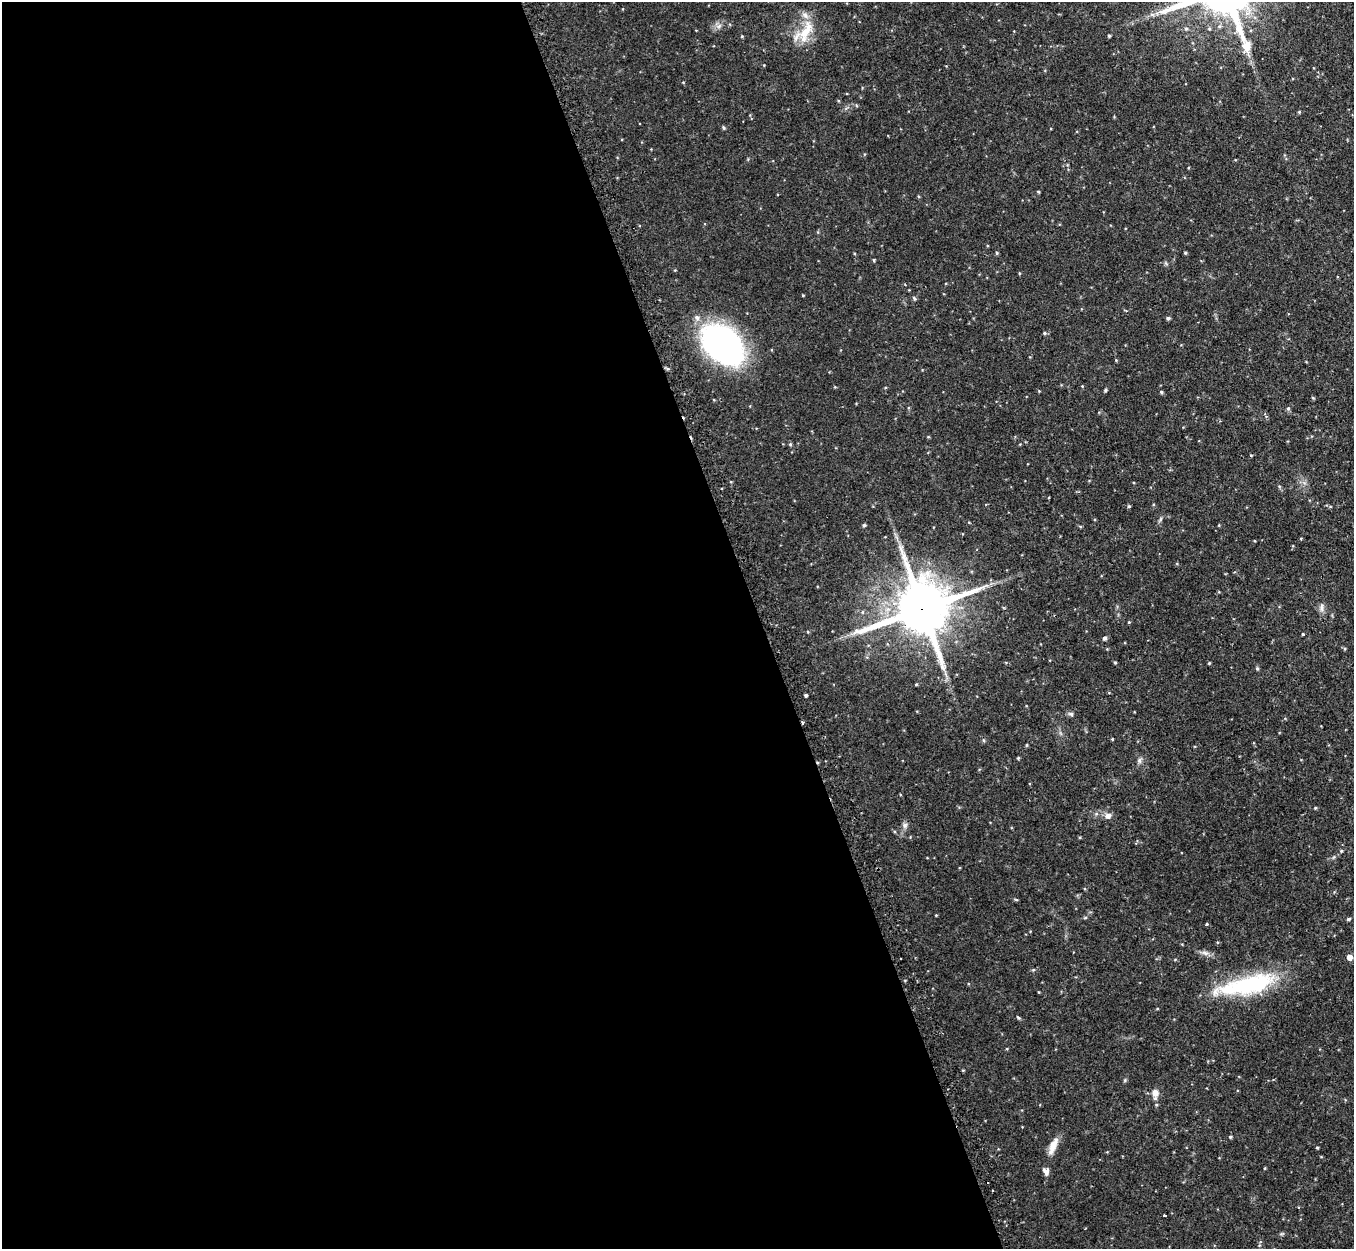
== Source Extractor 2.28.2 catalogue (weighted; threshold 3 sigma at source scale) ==
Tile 9 of 4 x 4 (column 1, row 3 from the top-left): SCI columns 40-1391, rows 1422-2668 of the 5485 x 5464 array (HDU 1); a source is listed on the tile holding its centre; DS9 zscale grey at full resolution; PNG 1356 x 1251 px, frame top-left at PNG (2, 2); no overlay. Shown black and unused: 56% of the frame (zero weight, under 2 of 3 exposures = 4% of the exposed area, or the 3 px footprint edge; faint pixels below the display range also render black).
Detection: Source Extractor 2.28.2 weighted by HDU 2 'WHT'; one run over the whole footprint, this tile lists its part. Background 0.0971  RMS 0.0069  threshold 0.0311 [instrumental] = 3 sigma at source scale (4.5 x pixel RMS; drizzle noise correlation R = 1.50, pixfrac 1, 0.05/0.05 arcsec/px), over >= 5 px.
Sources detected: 52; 2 cosmic-ray / hot-pixel residue — not listed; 1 inside a brighter listed object's ellipse — not listed separately; the other 49 listed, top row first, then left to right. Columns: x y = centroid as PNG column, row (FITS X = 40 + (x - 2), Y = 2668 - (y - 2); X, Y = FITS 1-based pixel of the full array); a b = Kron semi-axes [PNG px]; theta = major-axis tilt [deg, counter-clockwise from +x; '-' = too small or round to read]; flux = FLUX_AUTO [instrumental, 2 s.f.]
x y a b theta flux
719 26 7 4 71 1.4
1186 28 5 5 - 1.1
806 31 32 12 59 15
742 36 4 3 - 0.53
1109 36 3 3 - 0.81
1299 112 4 3 - 0.61
1038 191 4 3 - 0.6
997 253 4 4 - 0.75
1185 253 4 3 - 0.74
874 260 4 3 - 0.65
803 295 4 3 - 0.47
914 298 5 4 - 0.78
1044 333 4 4 - 0.85
723 344 41 27 -42 180
1082 386 3 3 - 0.43
1161 392 4 4 - 0.78
1313 398 4 3 - 0.59
1288 408 5 3 - 0.73
790 444 4 4 - 0.76
1129 506 5 3 - 0.71
864 525 4 4 - 0.96
1322 607 13 4 -87 2.1
923 609 19 14 19 4300
1303 634 3 3 - 1.1
1105 638 4 4 - 1.5
1115 662 5 3 - 0.55
1209 663 4 3 - 0.62
1257 669 5 4 - 0.75
916 685 5 3 - 0.57
806 695 3 3 - 1.2
1071 714 7 5 -14 1.2
1112 739 4 3 - 0.51
1018 758 4 4 - 0.67
1139 760 8 5 -84 1.6
1315 808 4 4 - 0.6
1108 816 8 7 - 3.1
905 825 8 6 89 1.8
1348 919 4 3 - 1
1206 924 3 3 - 0.8
1350 957 5 5 - 4.4
1033 970 5 4 - 0.63
1248 985 72 20 13 59
1018 1017 6 3 -37 0.74
1155 1093 10 9 - 4
1230 1137 4 3 - 0.84
1317 1147 4 3 - 0.55
1052 1148 17 9 72 5.8
1046 1171 10 6 -48 2.5
1164 1216 3 3 - 0.88
Overlapping masked pixels (flux is a lower limit): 1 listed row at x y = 923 609
Unlisted compact peaks at least as high as the median listed source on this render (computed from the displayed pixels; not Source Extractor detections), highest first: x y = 1168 318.